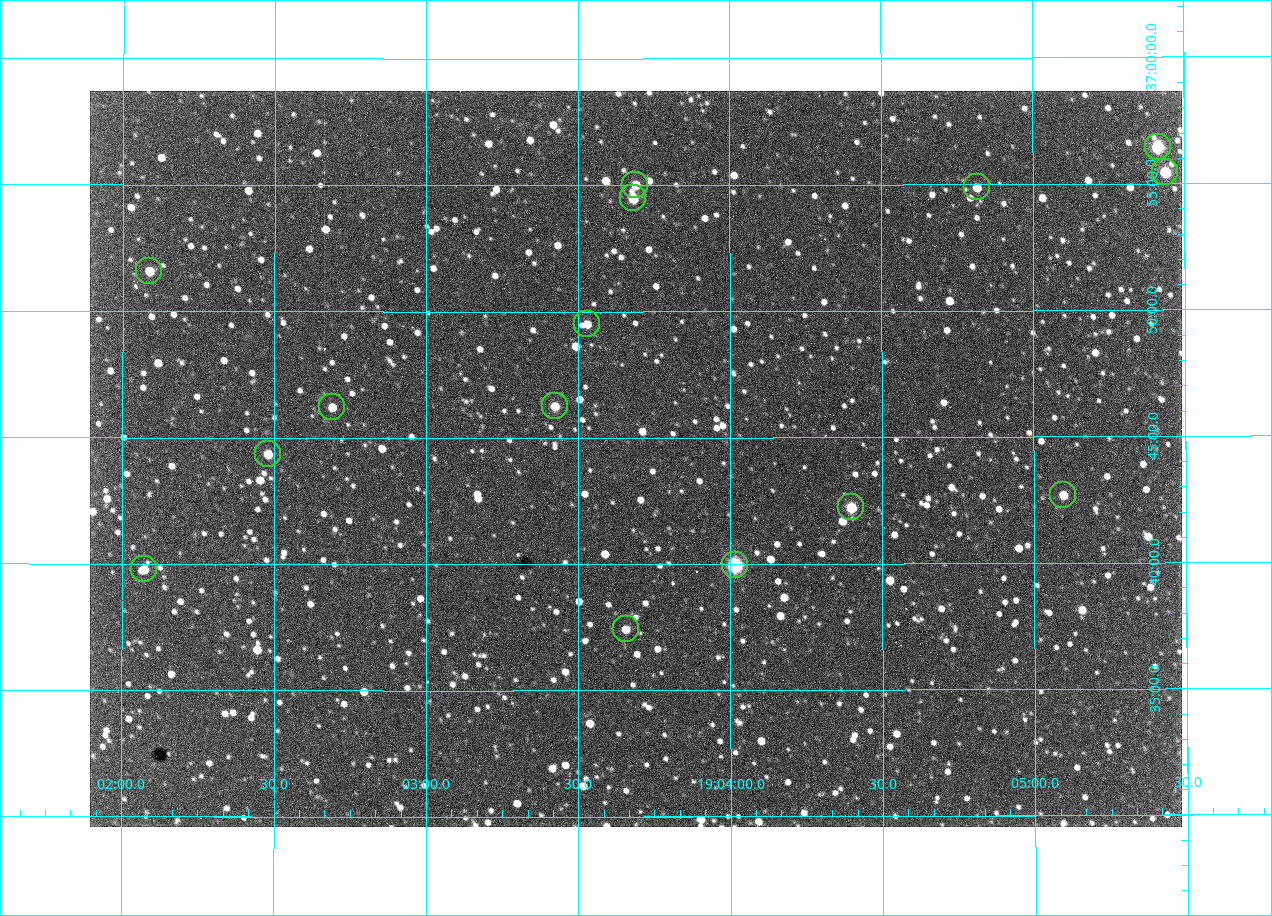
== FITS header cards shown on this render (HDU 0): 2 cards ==
NAXIS1  =                 1092 /fastest changing axis
NAXIS2  =                  736 /next to fastest changing axis

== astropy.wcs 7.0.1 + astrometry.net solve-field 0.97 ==
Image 1092 x 736 px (HDU 0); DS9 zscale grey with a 90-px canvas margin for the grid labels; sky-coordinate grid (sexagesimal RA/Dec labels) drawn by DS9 from the SOLVED WCS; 15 Tycho-2 reference stars matched to detected sources circled (green)
Header WCS: none
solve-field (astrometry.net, Tycho-2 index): SOLVED blind (the file carries no WCS)
Solved WCS: RA---TAN-SIP/DEC--TAN-SIP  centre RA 19:03:41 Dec +36:44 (285.92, +36.74 deg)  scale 2.37 arcsec/px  FOV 43.2' x 29.1'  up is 0 deg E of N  parity flipped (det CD > 0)
(file carries no celestial WCS; the grid is the blind solution)
Tycho-2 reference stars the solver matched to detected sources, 15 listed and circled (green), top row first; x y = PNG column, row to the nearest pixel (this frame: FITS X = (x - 90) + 1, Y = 736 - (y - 91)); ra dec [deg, ICRS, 3 dp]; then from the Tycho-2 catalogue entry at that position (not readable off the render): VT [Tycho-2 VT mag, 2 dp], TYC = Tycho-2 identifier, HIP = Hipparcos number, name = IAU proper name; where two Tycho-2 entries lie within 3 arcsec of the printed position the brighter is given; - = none
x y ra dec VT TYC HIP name
1158 147 286.353 +36.941 8.32 2652-644-1 93748 -
1165 172 286.360 +36.924 9.83 2652-14-1 - -
635 185 285.922 +36.917 10.48 2652-1249-1 - -
977 187 286.204 +36.915 10.94 2652-350-1 - -
633 198 285.920 +36.908 9.57 2652-218-1 - -
149 271 285.522 +36.860 10.88 2651-1921-1 - -
587 324 285.882 +36.825 10.95 2652-329-1 - -
555 406 285.856 +36.771 11.11 2652-1253-1 - -
332 407 285.672 +36.770 11.14 2651-2527-1 - -
268 454 285.620 +36.739 11.03 2651-1906-1 - -
1063 495 286.274 +36.711 10.88 2652-1070-1 - -
851 507 286.100 +36.704 10.14 2652-1649-1 - -
735 565 286.004 +36.666 8.52 2652-1368-1 - -
144 569 285.518 +36.663 10.71 2651-2245-1 - -
626 629 285.914 +36.624 11.11 2652-845-1 - -